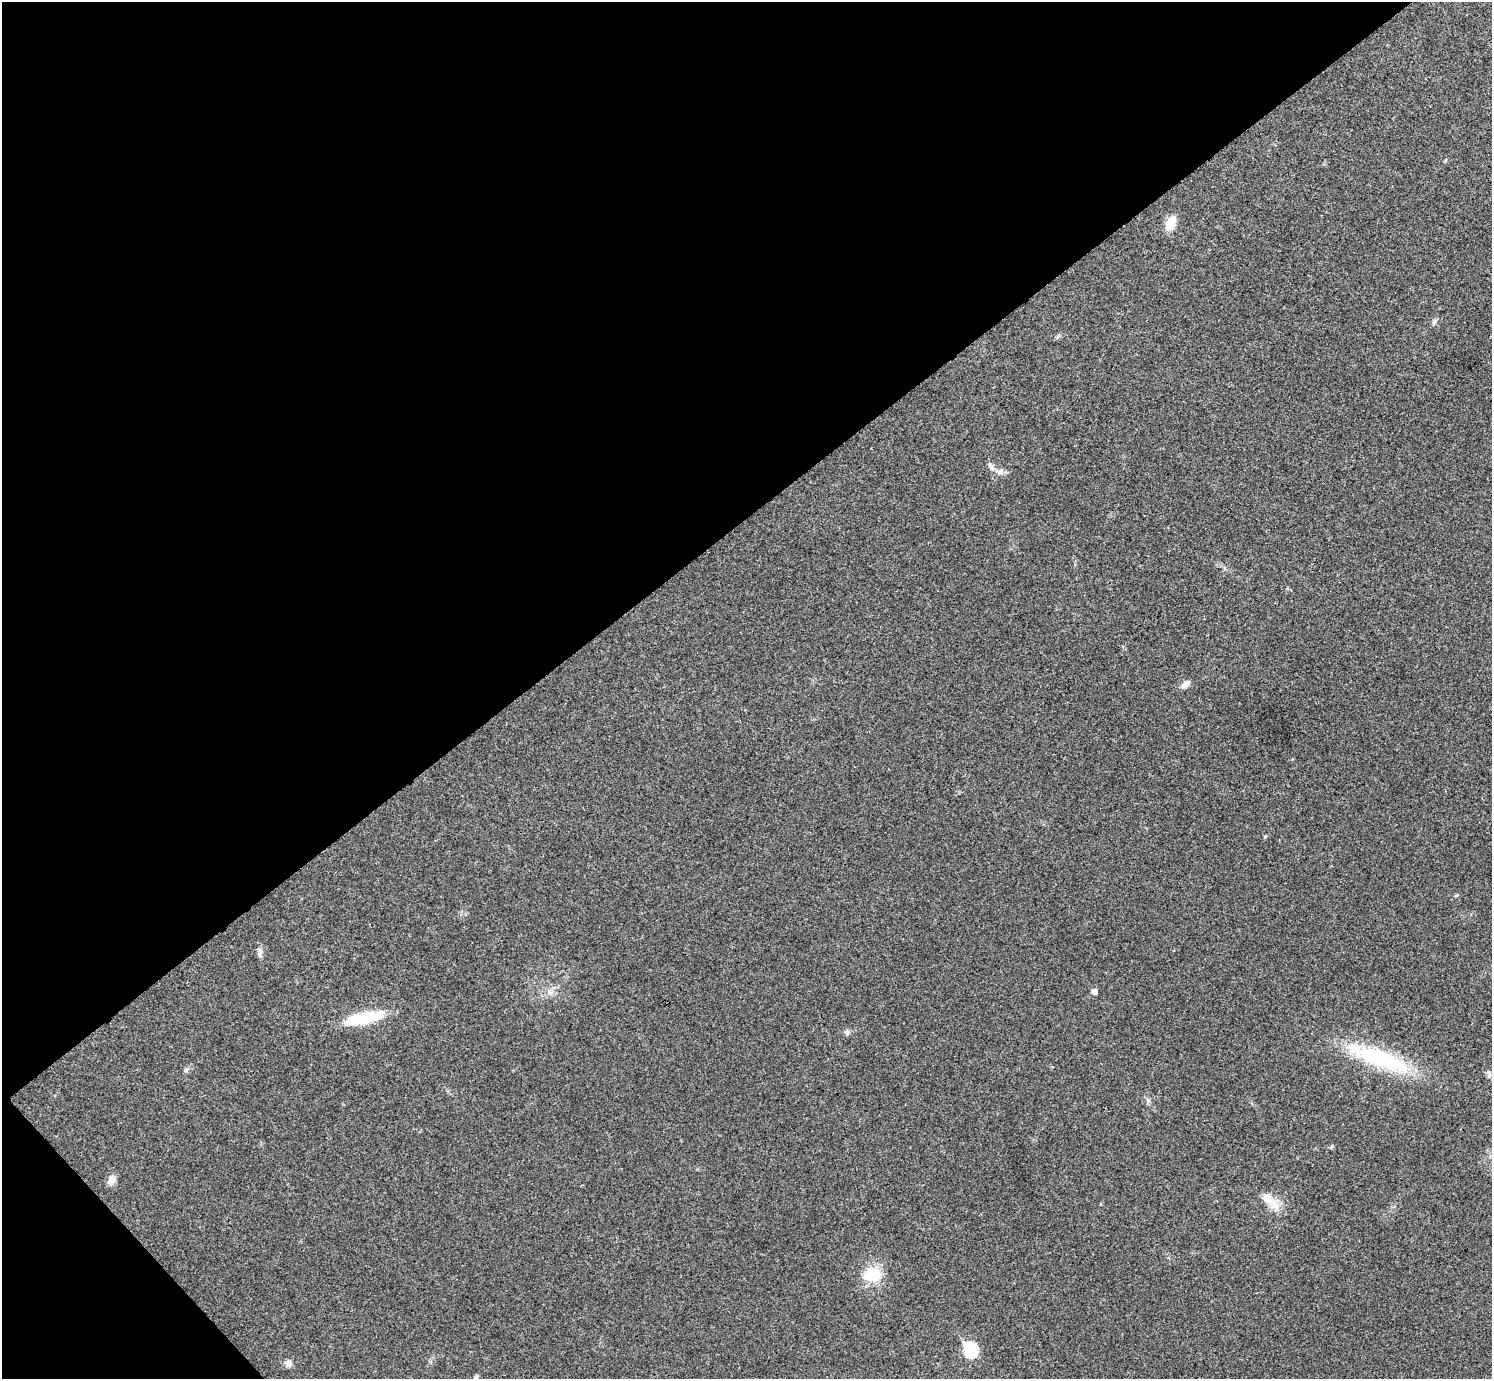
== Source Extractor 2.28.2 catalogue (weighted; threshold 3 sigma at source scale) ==
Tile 5 of 4 x 4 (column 1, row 2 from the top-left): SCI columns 4-1493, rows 2914-4290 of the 5969 x 5967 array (HDU 1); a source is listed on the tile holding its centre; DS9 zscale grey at full resolution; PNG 1494 x 1381 px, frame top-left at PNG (2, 2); no overlay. Shown black and unused: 40% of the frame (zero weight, under 3 of 4 exposures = <1% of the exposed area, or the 3 px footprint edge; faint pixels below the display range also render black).
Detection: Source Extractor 2.28.2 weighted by HDU 2 'WHT'; one run over the whole footprint, this tile lists its part. Background 0.021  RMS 0.0043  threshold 0.0195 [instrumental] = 3 sigma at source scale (4.5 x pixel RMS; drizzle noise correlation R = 1.50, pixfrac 1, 0.05/0.05 arcsec/px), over >= 5 px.
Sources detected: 20; all 20 listed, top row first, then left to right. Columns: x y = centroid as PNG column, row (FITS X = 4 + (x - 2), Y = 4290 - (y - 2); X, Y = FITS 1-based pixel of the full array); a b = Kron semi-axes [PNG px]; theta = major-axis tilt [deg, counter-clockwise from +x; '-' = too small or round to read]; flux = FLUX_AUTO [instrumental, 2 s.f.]
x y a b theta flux
1171 223 16 9 63 7
1434 322 10 5 43 1.1
1057 337 7 4 34 0.71
991 467 14 6 -55 1.7
999 472 10 8 11 2.1
1185 684 11 7 39 2.3
1265 837 5 3 - 0.46
260 953 15 5 -88 1.9
1094 992 5 5 - 2.5
364 1018 46 12 13 20
847 1032 7 6 - 1.2
1378 1058 86 20 -20 44
186 1070 8 5 62 0.99
1148 1101 7 4 0 0.8
111 1180 13 9 49 2.4
1269 1199 25 10 -43 8.3
872 1275 23 17 -2 13
971 1350 8 7 - 48
288 1363 8 8 - 2.1
476 1377 7 5 45 0.81